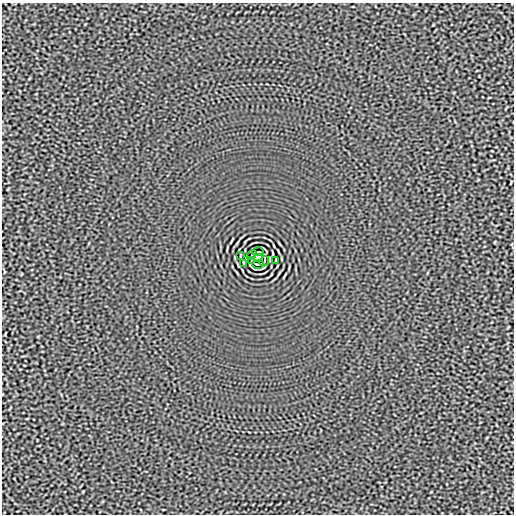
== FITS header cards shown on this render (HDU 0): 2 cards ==
NAXIS1  =                  512
NAXIS2  =                  512

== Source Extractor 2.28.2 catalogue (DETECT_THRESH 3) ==
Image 512 x 512 px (HDU 0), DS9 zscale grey, 1 PNG px = 1 image px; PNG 516 x 516 px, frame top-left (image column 1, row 512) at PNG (2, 3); each listed source drawn as its Kron ellipse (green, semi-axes under 4 px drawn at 4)
Background -2.80e-05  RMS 0.0015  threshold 0.00464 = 3 sigma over >= 5 px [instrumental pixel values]
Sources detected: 9; all 9 listed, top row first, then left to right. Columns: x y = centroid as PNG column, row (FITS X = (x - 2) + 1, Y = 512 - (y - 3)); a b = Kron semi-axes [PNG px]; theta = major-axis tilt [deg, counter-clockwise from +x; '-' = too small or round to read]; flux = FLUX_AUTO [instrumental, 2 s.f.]
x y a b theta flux
258 252 6 2 0 0.15
252 255 5 2 - 0.032
240 256 3 2 - 0.064
258 258 5 4 - 4
276 260 3 2 - 0.064
251 261 3 2 - 0.082
264 261 5 2 - 0.032
244 263 4 2 - 0.086
258 264 6 2 0 0.15